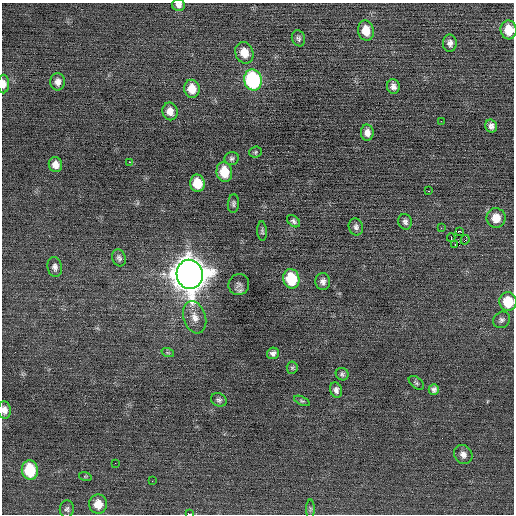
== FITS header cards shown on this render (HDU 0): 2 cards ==
NAXIS1  =                  512 / Axis length
NAXIS2  =                  512 / Axis length

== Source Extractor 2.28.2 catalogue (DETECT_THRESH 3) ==
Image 512 x 512 px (HDU 0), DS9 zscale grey, 1 PNG px = 1 image px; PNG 516 x 516 px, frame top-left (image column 1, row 512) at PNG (2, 3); each listed source drawn as its Kron ellipse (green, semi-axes under 4 px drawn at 4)
Background -0.0221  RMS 0.66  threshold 1.97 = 3 sigma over >= 5 px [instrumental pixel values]
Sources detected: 61; all 61 listed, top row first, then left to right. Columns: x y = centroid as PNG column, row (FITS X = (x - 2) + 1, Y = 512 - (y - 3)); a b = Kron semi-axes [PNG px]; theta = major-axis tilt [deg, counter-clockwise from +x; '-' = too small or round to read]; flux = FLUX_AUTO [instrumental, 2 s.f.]
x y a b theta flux
179 5 6 6 - 160
509 30 9 8 - 820
366 31 10 8 -78 700
298 38 8 6 -68 120
450 43 8 7 - 200
244 53 11 9 -70 600
253 80 10 9 - 5800
58 82 9 7 -90 230
4 84 9 5 -89 230
393 86 7 6 - 190
192 89 9 7 -79 600
170 111 9 7 -78 340
441 121 2 2 - 170
491 126 6 5 - 170
367 133 8 6 -87 280
255 152 6 5 - 68
232 158 7 6 - 100
129 162 3 2 - 150
55 165 7 6 - 310
224 172 10 7 -81 1000
197 183 8 7 - 970
428 191 3 2 - 100
233 203 9 5 84 110
496 218 10 9 - 620
293 221 7 5 -40 110
405 222 8 6 -74 140
356 227 8 7 - 150
441 228 3 3 - 47
262 231 10 5 -87 89
460 231 3 2 - 14000
451 238 4 3 - 2700
465 240 5 2 - 110
455 245 3 2 - 57
119 258 8 6 -72 130
55 267 10 7 -83 180
190 274 14 13 - 88000
291 279 10 8 -77 1900
323 281 8 7 - 190
239 284 10 10 - 180
508 302 9 8 - 1200
195 317 16 11 -72 440
502 320 9 7 39 140
168 353 6 4 -18 70
273 353 6 5 - 150
292 368 6 5 - 75
342 374 6 6 - 100
416 383 9 5 -39 85
434 389 5 5 - 130
336 390 7 6 - 160
219 400 8 6 -28 110
302 401 8 4 -24 70
4 410 8 6 -84 230
463 454 10 8 -55 240
115 463 2 2 - 55
30 470 10 8 -84 2000
85 476 6 4 -18 49
152 481 2 2 - 140
98 504 9 9 - 600
67 509 8 7 - 120
310 509 9 4 90 77
190 514 4 2 - 1500
At the frame edge (FLAGS 8, measured only in part): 6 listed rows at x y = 179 5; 509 30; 4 84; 508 302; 4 410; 190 514